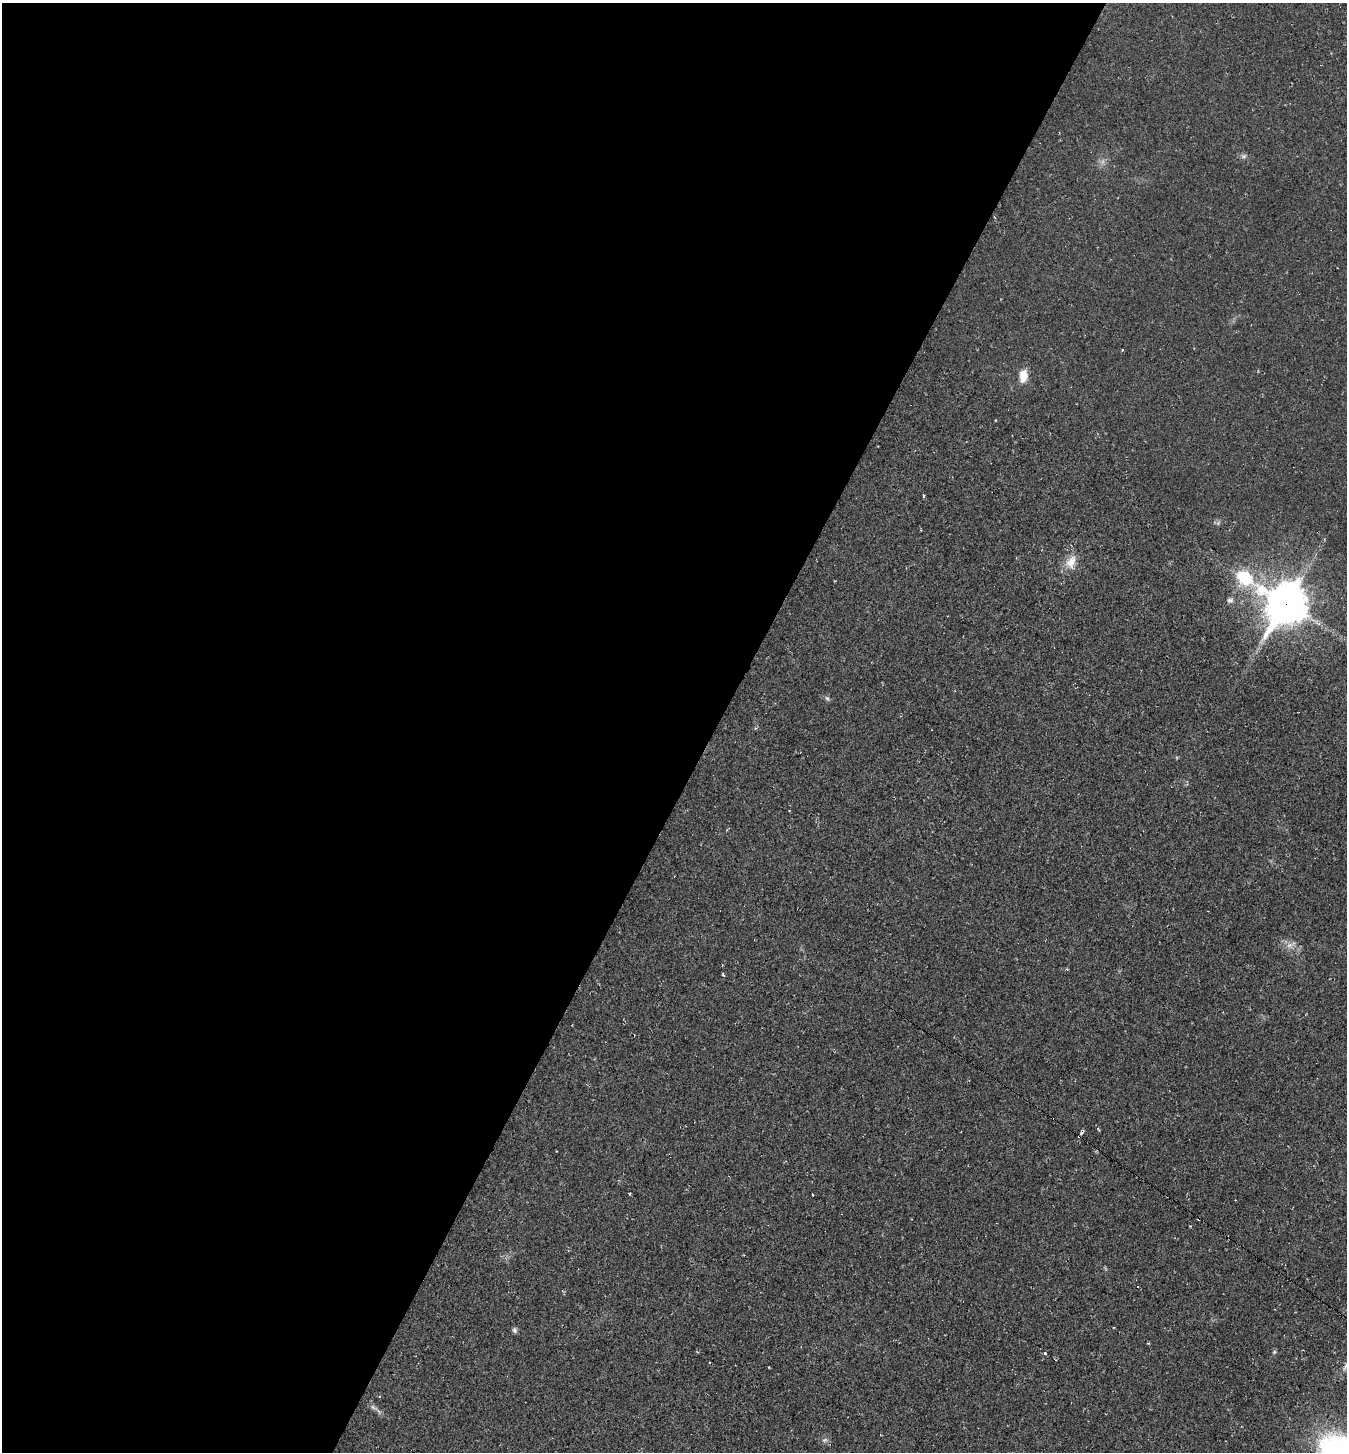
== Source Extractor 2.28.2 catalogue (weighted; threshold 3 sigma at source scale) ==
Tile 5 of 4 x 4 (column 1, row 2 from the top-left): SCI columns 285-1629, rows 2901-4350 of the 5808 x 5800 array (HDU 1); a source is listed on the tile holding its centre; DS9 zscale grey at full resolution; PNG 1349 x 1454 px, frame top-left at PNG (2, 3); no overlay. Shown black and unused: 53% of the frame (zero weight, under 2 of 3 exposures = <1% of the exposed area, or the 3 px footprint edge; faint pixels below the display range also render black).
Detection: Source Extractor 2.28.2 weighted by HDU 2 'WHT'; one run over the whole footprint, this tile lists its part. Background 0.0201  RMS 0.0059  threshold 0.0266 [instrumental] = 3 sigma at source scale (4.5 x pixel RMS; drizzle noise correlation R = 1.50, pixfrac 1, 0.05/0.05 arcsec/px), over >= 5 px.
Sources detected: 20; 2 too faint to see at this stretch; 2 cosmic-ray / hot-pixel residue — not listed; the other 16 listed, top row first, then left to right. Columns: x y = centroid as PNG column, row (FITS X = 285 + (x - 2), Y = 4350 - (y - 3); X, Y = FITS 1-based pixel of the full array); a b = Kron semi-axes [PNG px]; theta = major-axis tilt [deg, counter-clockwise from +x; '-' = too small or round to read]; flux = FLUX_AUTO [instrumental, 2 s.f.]
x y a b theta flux
1244 156 8 6 2 1.7
1123 350 3 3 - 1.3
1023 376 14 9 83 8.1
1071 562 21 14 65 8.9
1230 600 8 7 - 1.9
1285 604 22 17 -33 1400
827 698 8 5 -61 1.3
1290 946 9 8 - 3.5
1098 1129 6 3 -54 0.72
1079 1136 5 4 - 1.4
515 1330 7 6 - 1.5
1045 1353 3 3 - 2.1
710 1363 3 2 - 0.67
769 1367 3 2 - 0.35
374 1407 13 5 -27 2.3
825 1440 8 6 20 1.6
Overlapping masked pixels (flux is a lower limit): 2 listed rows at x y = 1285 604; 1079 1136
Unlisted compact peaks at least as high as the median listed source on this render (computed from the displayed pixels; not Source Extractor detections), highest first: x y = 1274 1352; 924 496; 723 975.